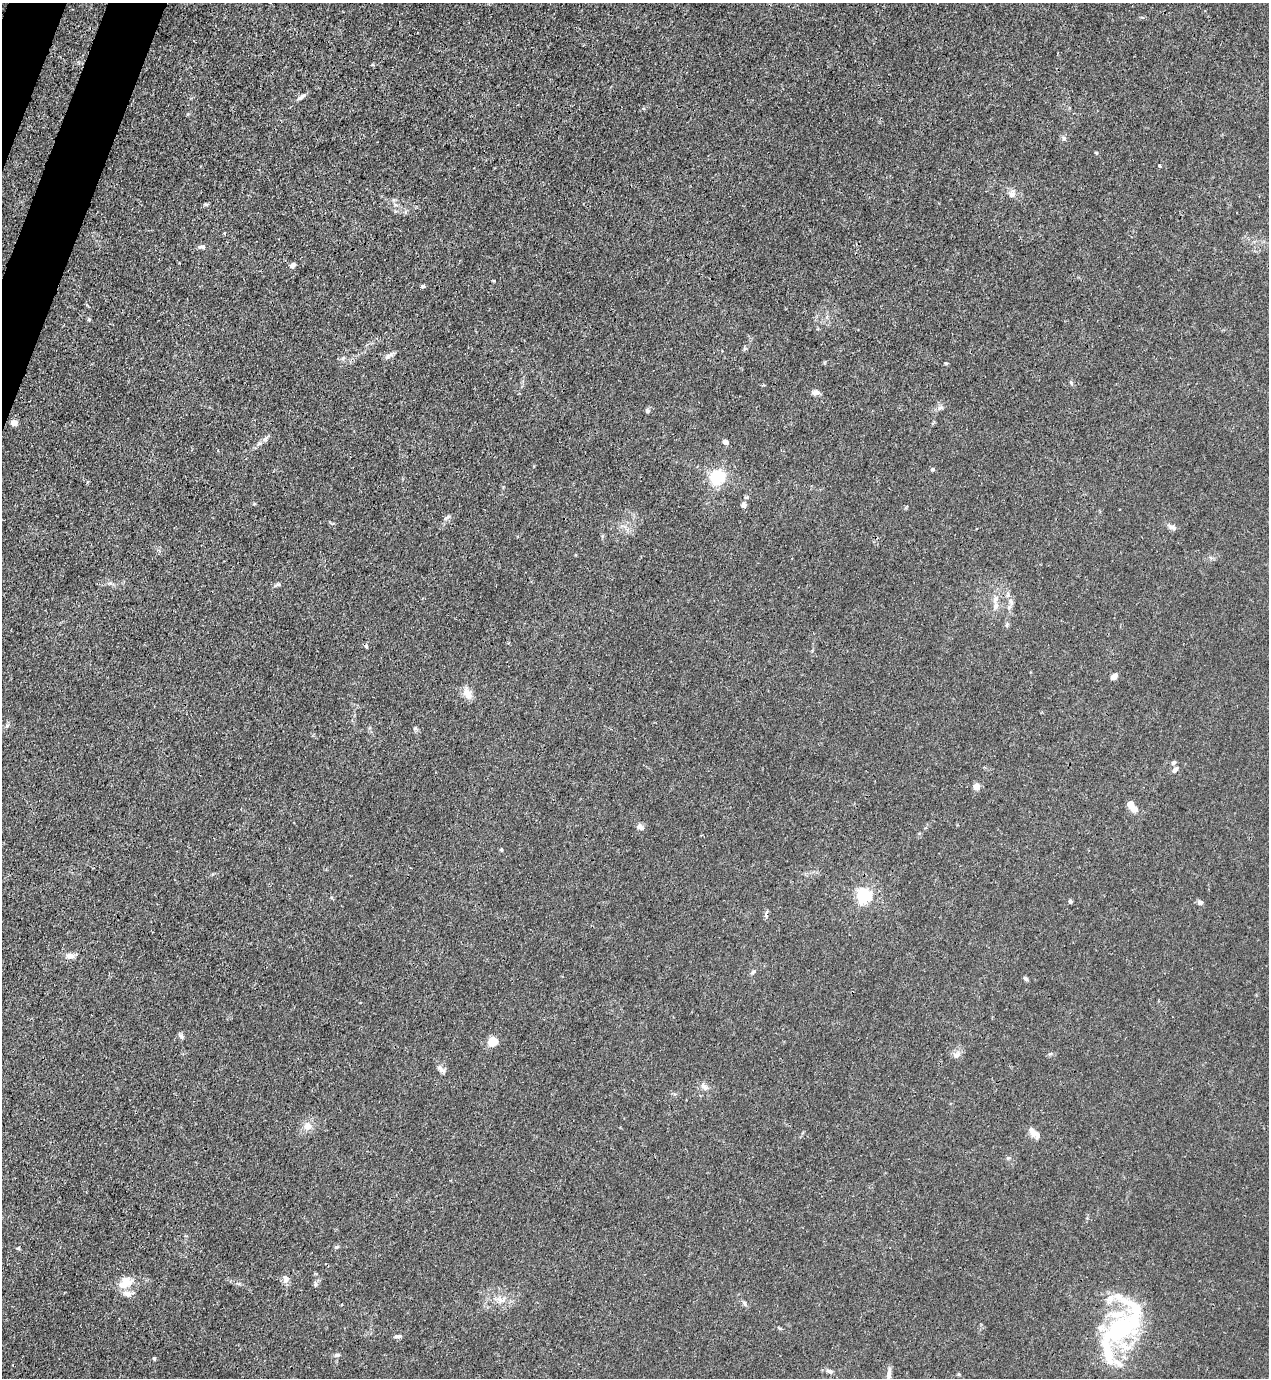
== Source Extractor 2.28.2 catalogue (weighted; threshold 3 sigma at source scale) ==
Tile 11 of 4 x 4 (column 3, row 3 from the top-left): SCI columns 2757-4023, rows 1417-2792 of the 5646 x 5583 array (HDU 1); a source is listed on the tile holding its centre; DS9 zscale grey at full resolution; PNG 1271 x 1380 px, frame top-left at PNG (2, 3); no overlay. Shown black and unused: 2% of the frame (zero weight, under 3 of 4 exposures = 7% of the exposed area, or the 3 px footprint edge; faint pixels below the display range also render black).
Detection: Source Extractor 2.28.2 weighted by HDU 2 'WHT'; one run over the whole footprint, this tile lists its part. Background 0.0182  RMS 0.0026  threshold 0.0116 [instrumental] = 3 sigma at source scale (4.5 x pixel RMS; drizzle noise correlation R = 1.50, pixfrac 1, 0.05/0.05 arcsec/px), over >= 5 px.
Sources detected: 69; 1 inside a brighter object's white glare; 1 cosmic-ray / hot-pixel residue — not listed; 6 inside a brighter listed object's ellipse — not listed separately; the other 61 listed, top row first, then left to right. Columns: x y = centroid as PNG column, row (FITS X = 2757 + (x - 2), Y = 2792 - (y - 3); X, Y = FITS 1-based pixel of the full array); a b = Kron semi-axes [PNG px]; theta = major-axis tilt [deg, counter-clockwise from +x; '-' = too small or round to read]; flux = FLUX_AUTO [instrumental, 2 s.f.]
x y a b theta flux
302 97 13 4 36 0.81
1064 138 7 5 -89 0.58
1096 152 5 3 - 0.23
1160 166 4 3 - 0.47
1012 194 11 8 68 1.2
206 204 6 4 -18 0.32
202 247 10 5 3 0.72
293 265 7 6 - 0.82
422 286 5 4 - 0.45
387 357 9 6 58 0.8
816 392 10 6 7 1.1
940 407 9 6 47 0.8
647 411 6 6 - 0.5
14 423 6 5 - 1.8
265 439 9 5 49 0.76
725 442 7 5 -26 0.87
933 469 4 4 - 0.6
717 477 6 6 - 60
743 505 9 7 84 0.89
447 518 11 4 37 0.62
1172 527 12 6 -19 0.92
995 599 11 7 73 1.4
1011 602 9 4 -54 0.74
1114 676 7 5 45 1.6
468 694 13 8 -62 2.6
415 728 5 4 - 0.42
1174 762 7 5 44 0.48
1175 770 11 5 53 0.72
976 787 7 6 - 1.9
1132 806 13 7 -54 3.5
640 827 9 7 -42 1.1
501 850 4 4 - 0.42
864 895 6 6 - 59
1070 901 5 4 - 0.47
1200 902 6 5 - 0.91
70 956 11 7 1 1.3
754 972 8 5 38 0.52
1026 979 6 4 -34 0.59
181 1036 8 6 -58 0.6
493 1041 7 7 - 6.1
956 1055 10 7 55 1.1
441 1068 16 5 -40 1
704 1087 14 7 -38 1.3
307 1126 11 11 - 2.1
1034 1133 17 7 -46 2
1008 1158 6 5 - 0.47
336 1247 7 5 15 0.42
18 1248 4 4 - 0.28
286 1279 12 8 -82 1.2
126 1280 17 13 -24 3.1
315 1284 6 5 - 0.49
500 1299 10 4 -19 0.96
1110 1299 15 9 55 2.2
744 1303 7 5 -83 0.5
1119 1330 43 28 41 33
397 1336 10 4 6 0.6
337 1355 7 5 15 0.51
154 1358 4 3 - 0.33
1118 1363 15 7 -33 1.8
830 1371 10 6 -17 0.81
889 1374 19 5 83 1.3
Isophote crosses this tile's border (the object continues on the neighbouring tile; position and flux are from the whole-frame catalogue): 1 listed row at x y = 889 1374
Unlisted compact peaks at least as high as the median listed source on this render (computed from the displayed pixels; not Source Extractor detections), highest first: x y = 946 363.